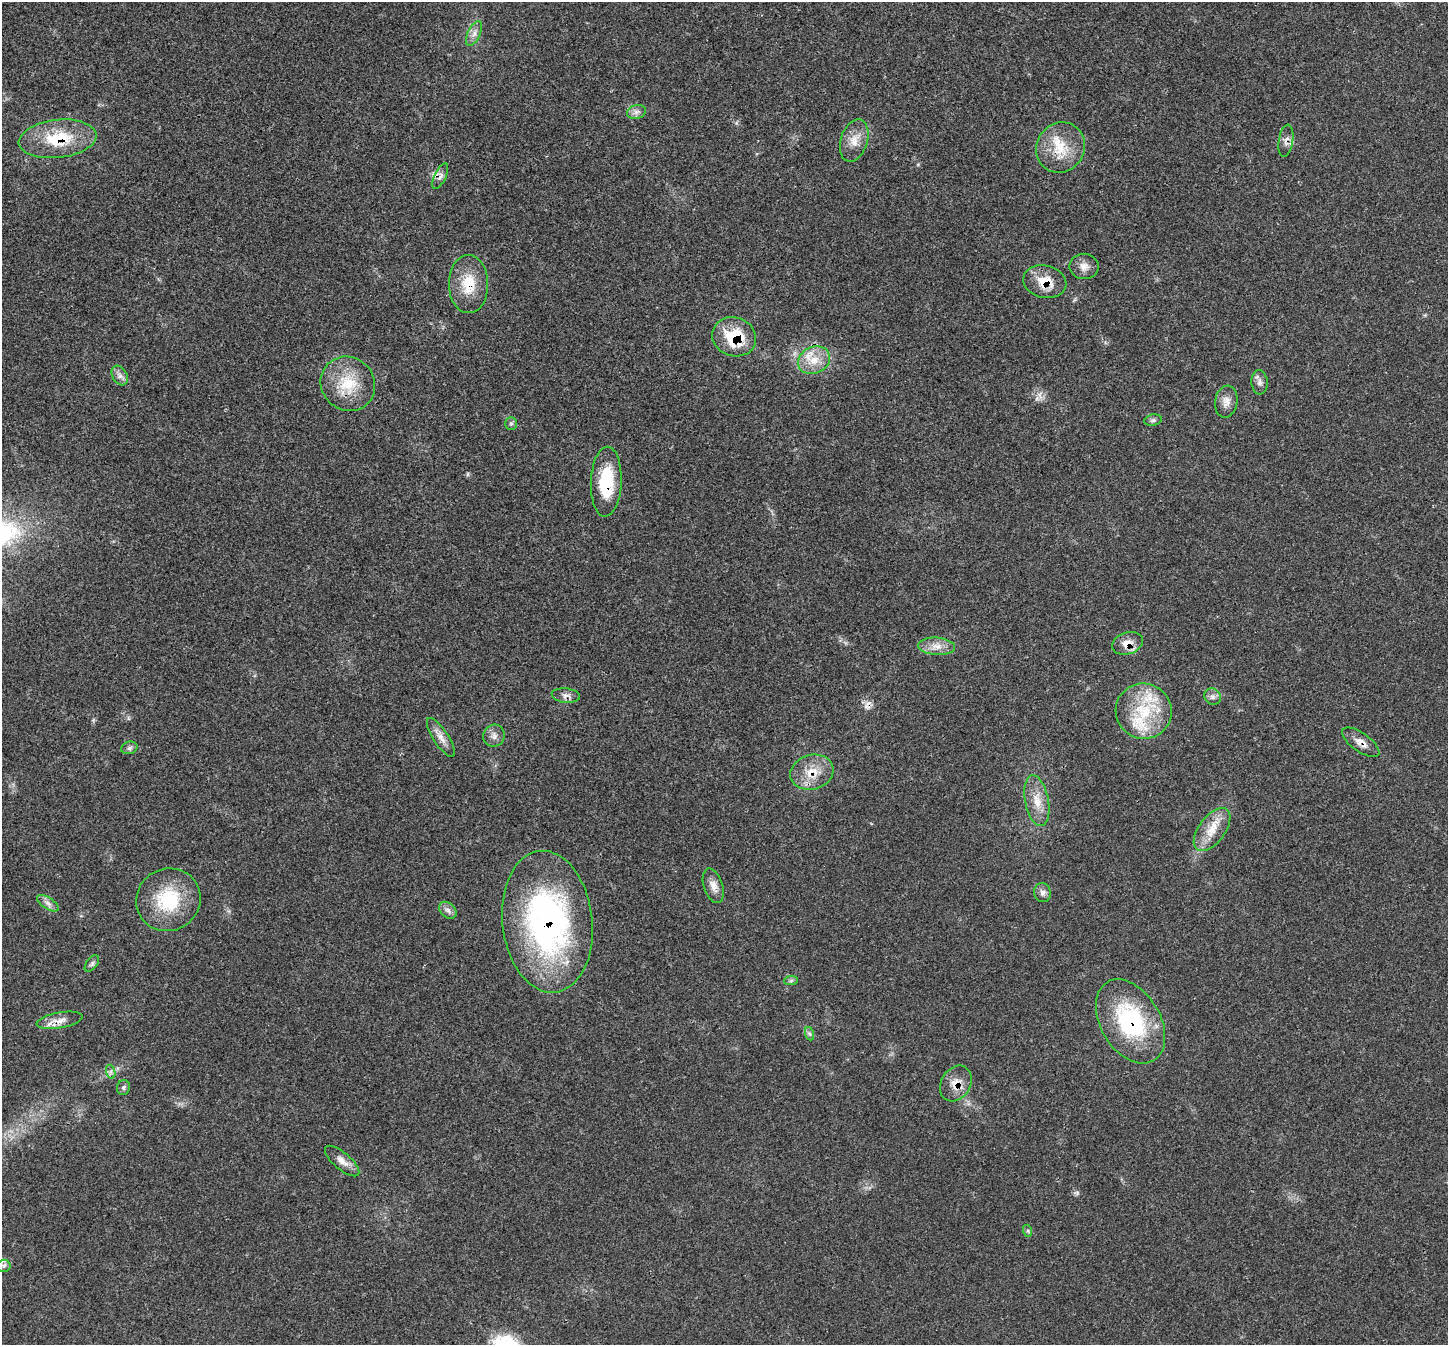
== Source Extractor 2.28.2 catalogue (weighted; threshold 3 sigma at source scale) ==
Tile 10 of 4 x 4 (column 2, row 3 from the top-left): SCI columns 1556-3001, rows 1590-2932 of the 6007 x 6004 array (HDU 1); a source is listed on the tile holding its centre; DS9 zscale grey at full resolution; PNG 1450 x 1347 px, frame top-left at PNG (2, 2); each listed source drawn as its Kron ellipse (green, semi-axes under 4 px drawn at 4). Shown black and unused: <1% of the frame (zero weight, under 3 of 4 exposures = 8% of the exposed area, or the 3 px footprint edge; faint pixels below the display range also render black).
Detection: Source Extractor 2.28.2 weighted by HDU 2 'WHT'; one run over the whole footprint, this tile lists its part. Background 0.0209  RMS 0.0033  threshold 0.015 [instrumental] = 3 sigma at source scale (4.5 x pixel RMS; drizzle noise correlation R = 1.50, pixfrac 1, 0.05/0.05 arcsec/px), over >= 5 px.
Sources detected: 52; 2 cosmic-ray / hot-pixel residue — neither listed nor drawn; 2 inside a brighter listed object's ellipse — not listed separately; the other 48 listed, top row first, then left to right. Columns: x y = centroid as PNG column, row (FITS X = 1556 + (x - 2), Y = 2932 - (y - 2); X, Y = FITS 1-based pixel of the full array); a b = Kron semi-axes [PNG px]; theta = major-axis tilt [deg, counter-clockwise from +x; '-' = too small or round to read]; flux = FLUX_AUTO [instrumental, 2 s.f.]
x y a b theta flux
474 33 13 6 65 1.8
636 112 9 7 16 1.4
58 139 39 19 7 16
854 140 22 13 72 4.6
1286 141 16 7 81 1.8
1060 148 26 24 56 11
440 176 14 5 65 1.4
1084 266 14 12 -9 2.6
1045 282 22 16 -12 7.1
468 284 29 19 -90 9.6
734 337 22 19 -19 15
814 360 16 13 26 5.9
120 376 10 7 -60 1.5
1260 382 12 8 -86 1.5
348 384 28 26 -45 12
1226 402 16 11 81 2.6
1153 420 9 5 10 0.79
511 424 6 6 - 0.66
606 482 35 15 87 16
1127 643 16 10 19 3.6
937 646 18 8 -4 3.3
566 695 14 7 -6 1.7
1213 697 9 7 -44 1.2
1144 711 28 27 - 16
494 736 11 10 - 1.8
441 737 23 7 -57 2.8
1361 742 22 9 -35 2.9
129 748 8 6 16 0.85
812 772 22 17 16 6.9
1037 801 26 11 -79 5.7
1212 829 25 13 53 6.4
713 886 18 9 -71 2.6
1043 893 9 8 - 1.5
168 900 33 31 30 19
48 903 12 5 -33 1.4
448 910 10 7 -44 1.4
547 922 71 45 -83 92
92 964 9 5 52 0.81
791 981 7 4 2 0.59
60 1020 23 8 10 3.1
1130 1021 46 29 -59 35
810 1034 7 4 -71 0.68
111 1072 7 4 -72 0.74
956 1084 19 14 59 4.7
123 1087 7 6 - 0.77
342 1161 21 8 -40 2.8
1028 1231 6 4 -72 0.44
4 1266 6 6 - 0.82
Overlapping masked pixels (flux is a lower limit): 13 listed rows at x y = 58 139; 1286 141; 1045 282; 468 284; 734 337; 606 482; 1127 643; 1361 742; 812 772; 547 922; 60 1020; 1130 1021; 956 1084